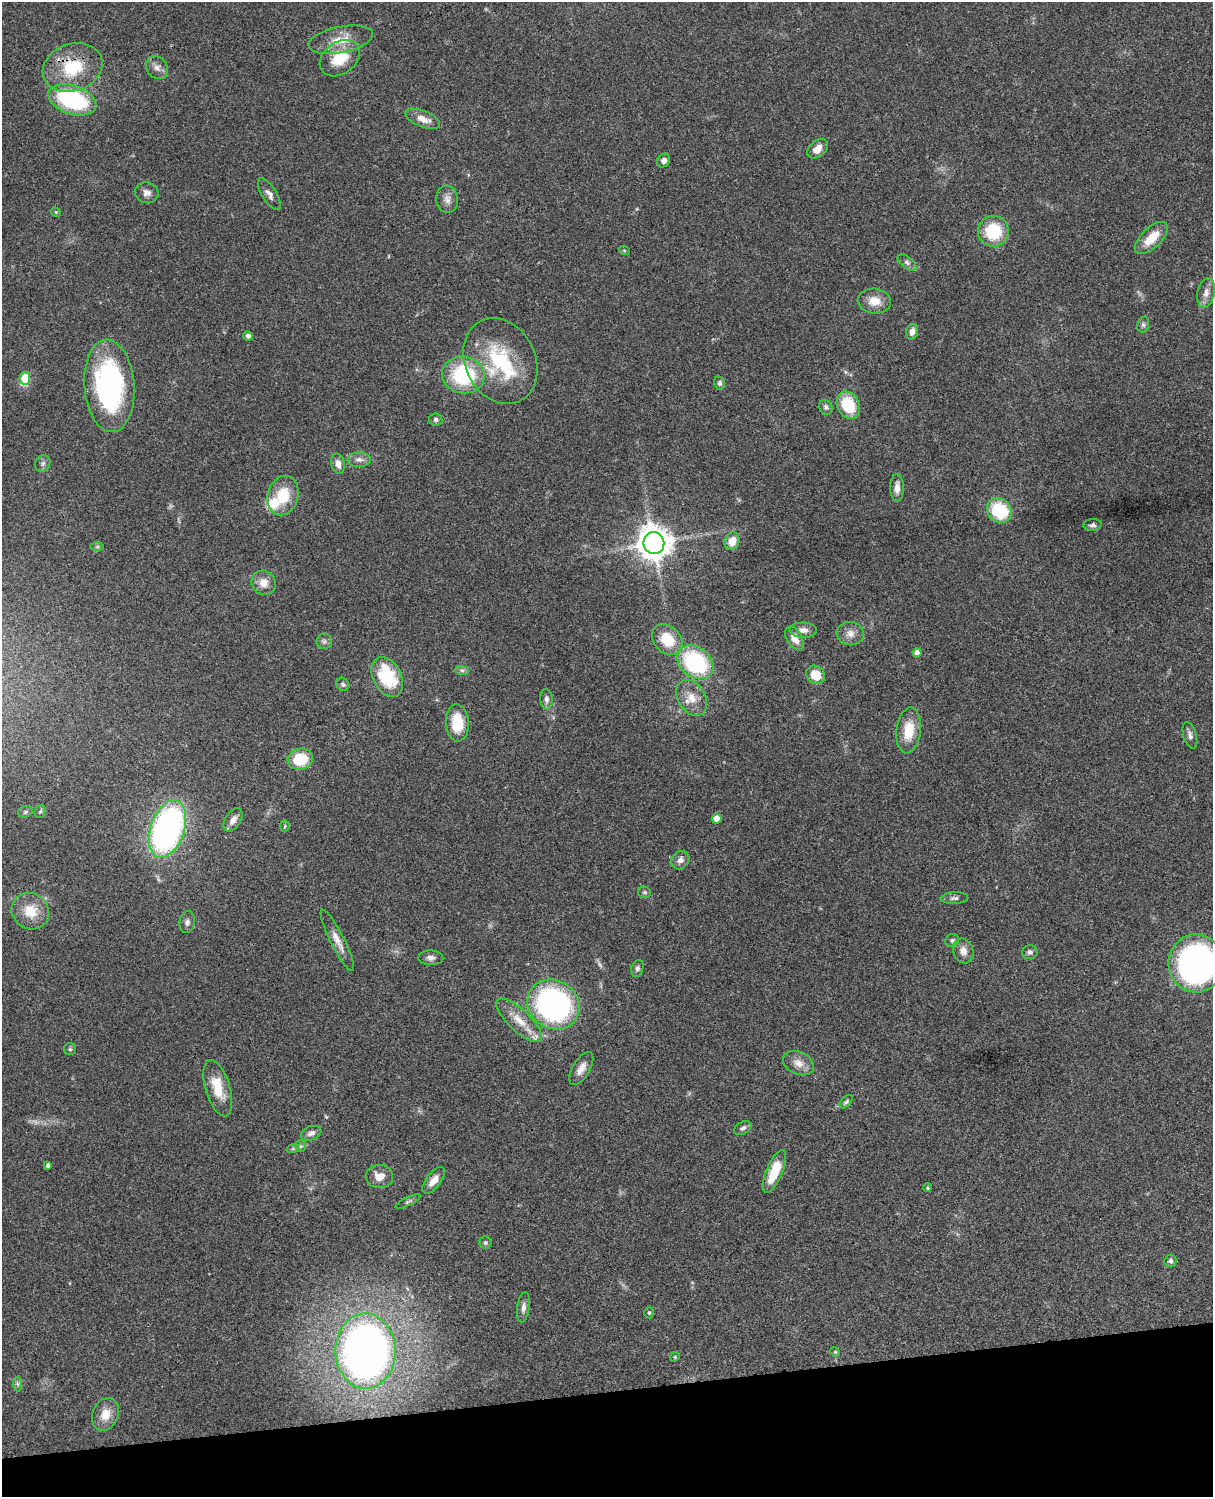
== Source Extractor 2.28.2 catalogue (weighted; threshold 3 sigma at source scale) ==
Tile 10 of 4 x 3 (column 2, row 3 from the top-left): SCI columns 1333-2543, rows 277-1771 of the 5085 x 4925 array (HDU 1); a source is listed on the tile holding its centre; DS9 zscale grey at full resolution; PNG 1215 x 1499 px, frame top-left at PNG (2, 2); each listed source drawn as its Kron ellipse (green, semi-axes under 4 px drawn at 4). Shown black and unused: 7% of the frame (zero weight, under 3 of 4 exposures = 6% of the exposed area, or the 3 px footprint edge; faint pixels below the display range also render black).
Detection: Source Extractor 2.28.2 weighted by HDU 2 'WHT'; one run over the whole footprint, this tile lists its part. Background 0.0895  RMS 0.0062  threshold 0.0278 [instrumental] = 3 sigma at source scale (4.5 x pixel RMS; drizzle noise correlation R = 1.50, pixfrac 1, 0.05/0.05 arcsec/px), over >= 5 px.
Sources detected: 107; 3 too faint to see at this stretch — neither listed nor drawn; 3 inside a brighter listed object's ellipse — not listed separately; the other 101 listed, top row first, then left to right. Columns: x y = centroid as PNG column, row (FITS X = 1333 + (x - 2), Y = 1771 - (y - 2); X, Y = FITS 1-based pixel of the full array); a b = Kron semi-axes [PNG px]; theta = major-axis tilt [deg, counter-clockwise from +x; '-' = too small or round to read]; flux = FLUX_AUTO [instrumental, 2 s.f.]
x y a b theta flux
341 40 33 13 11 13
340 58 22 16 36 20
73 67 30 23 20 32
157 68 12 10 -54 4
72 100 25 14 -19 66
423 119 18 8 -22 6.5
818 149 12 8 43 6
664 161 7 6 - 2.2
147 193 12 10 -12 3.6
269 194 18 7 -57 3.4
447 199 14 11 -84 4.3
56 212 5 4 - 0.7
993 231 15 15 - 29
1151 238 21 10 43 12
624 250 5 3 - 0.6
907 262 11 6 -38 2.1
1206 293 15 8 79 4.6
874 301 17 12 -6 9.1
1143 325 8 6 78 1.5
912 332 8 6 72 3.9
248 336 5 4 - 1.9
500 361 44 35 -65 53
463 375 21 18 -10 52
25 378 6 5 - 28
720 383 7 5 -78 1.5
109 386 46 25 -86 110
848 405 14 11 -63 26
826 407 7 6 - 1.9
436 419 6 6 - 1.6
359 459 12 7 0 3.2
43 463 8 7 - 1.8
338 464 10 6 -77 4.3
897 488 13 7 90 3.9
283 496 20 15 75 19
999 510 13 11 -45 31
1093 525 9 5 4 1.8
732 541 9 7 69 7.5
654 543 11 10 - 1100
97 547 6 4 1 0.98
264 583 12 12 - 6.6
803 630 14 7 -3 4.3
850 634 13 11 -10 5
794 638 13 7 -60 6.3
667 640 17 13 -46 18
324 641 8 7 - 1.9
917 653 4 4 - 5.5
695 662 20 15 -38 67
462 670 7 4 -1 1.4
816 675 10 8 -42 11
387 677 21 14 -62 36
343 684 7 6 - 1.5
692 698 19 13 -58 9.6
546 699 10 6 -85 2.6
457 723 18 11 -87 16
909 730 23 12 83 16
1190 735 13 6 -73 2.6
300 759 13 10 13 21
40 811 7 5 67 1.1
25 812 7 5 18 1.2
716 819 5 5 - 8
233 820 13 7 57 4.5
285 826 5 5 - 0.8
168 829 30 17 71 220
680 860 10 8 45 3.4
645 892 6 6 - 1.1
954 898 14 6 3 2.2
30 911 19 18 - 14
187 922 11 7 79 2.4
337 940 34 7 -63 7.2
952 940 7 6 - 1.3
963 951 13 10 -70 4.8
1030 952 7 7 - 1.9
431 958 12 7 -2 2.9
1196 963 29 27 89 210
637 968 9 6 72 1.6
553 1004 27 24 -34 160
519 1020 30 10 -43 12
70 1049 6 6 - 1
798 1063 16 11 -25 6.1
581 1068 18 8 59 5.3
218 1088 29 12 -73 16
846 1102 8 4 47 1.4
743 1128 9 6 31 2
311 1133 10 7 20 2.6
301 1146 6 5 - 1.1
293 1148 6 4 20 0.87
48 1165 4 3 - 1.6
774 1171 23 8 67 16
379 1176 14 11 -3 7.3
434 1180 16 7 52 6
928 1188 4 4 - 0.91
408 1201 14 4 26 1.4
485 1243 6 6 - 1.3
1170 1261 6 6 - 1.7
523 1307 15 6 82 3.3
649 1313 6 5 - 0.92
365 1351 37 30 90 390
835 1352 5 4 - 0.67
675 1357 5 4 - 0.72
17 1384 7 4 -89 1.3
105 1414 17 13 67 9.2
Overlapping masked pixels (flux is a lower limit): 3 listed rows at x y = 73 67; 72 100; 500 361
Isophote crosses this tile's border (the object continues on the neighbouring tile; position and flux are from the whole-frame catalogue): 1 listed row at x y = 1196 963